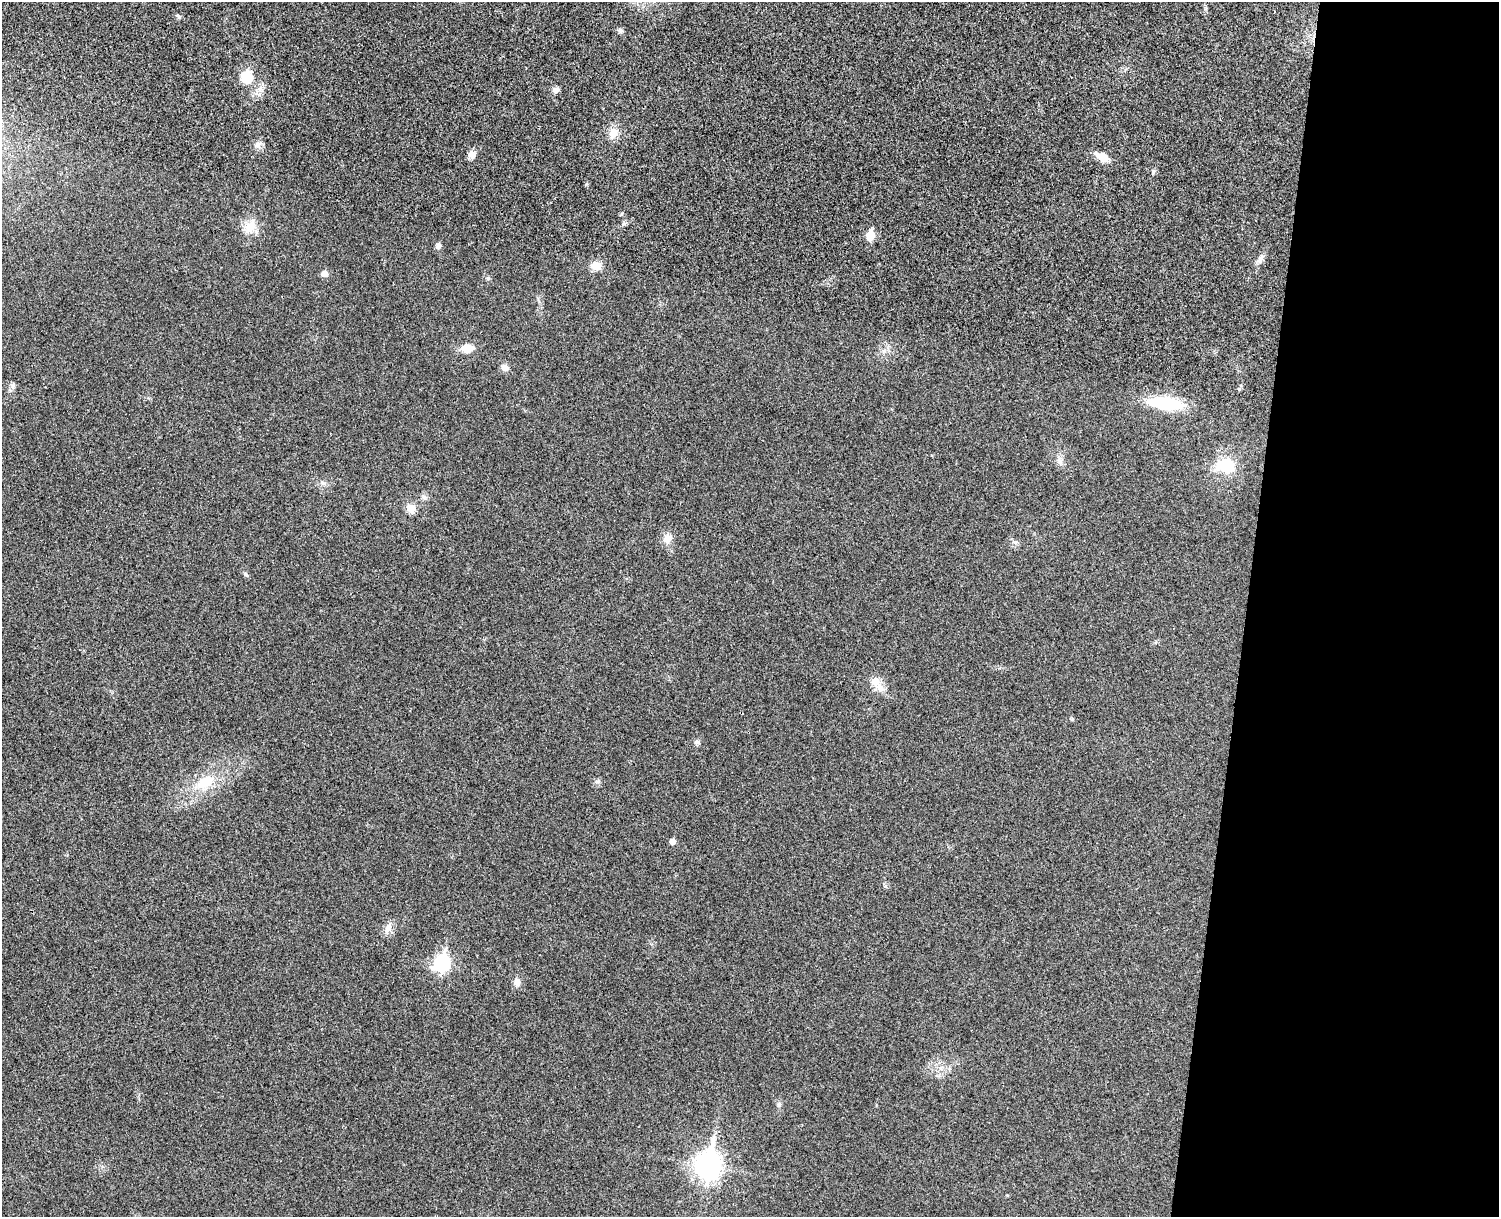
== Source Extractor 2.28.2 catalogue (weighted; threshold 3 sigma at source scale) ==
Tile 9 of 3 x 4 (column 3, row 3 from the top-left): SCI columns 3167-4663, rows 1233-2447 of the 4954 x 4892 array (HDU 1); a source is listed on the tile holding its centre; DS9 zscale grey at full resolution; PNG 1501 x 1219 px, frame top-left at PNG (2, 2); no overlay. Shown black and unused: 17% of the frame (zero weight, under 3 of 4 exposures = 6% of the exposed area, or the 3 px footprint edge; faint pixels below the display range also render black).
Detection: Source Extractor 2.28.2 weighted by HDU 2 'WHT'; one run over the whole footprint, this tile lists its part. Background 0.0219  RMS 0.0062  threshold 0.0281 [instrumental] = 3 sigma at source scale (4.5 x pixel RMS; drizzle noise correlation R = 1.50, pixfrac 1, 0.05/0.05 arcsec/px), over >= 5 px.
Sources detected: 35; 1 inside a brighter listed object's ellipse — not listed separately; the other 34 listed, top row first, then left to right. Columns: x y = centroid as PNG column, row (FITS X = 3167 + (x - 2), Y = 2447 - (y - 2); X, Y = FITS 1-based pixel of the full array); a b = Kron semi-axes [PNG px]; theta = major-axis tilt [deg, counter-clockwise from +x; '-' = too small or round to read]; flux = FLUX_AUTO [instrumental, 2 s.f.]
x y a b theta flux
178 16 8 5 -39 1.1
620 30 8 6 -44 1.4
246 77 13 12 - 15
556 90 9 7 -24 2.2
613 133 13 10 69 6.6
257 145 9 8 - 2.6
472 155 10 9 - 3
1102 157 14 8 -28 7.6
1153 171 7 5 76 1.1
250 227 17 14 52 8.8
870 235 6 5 - 19
438 246 5 5 - 2.8
1260 259 14 7 63 3
596 266 11 9 -13 6.3
324 274 5 5 - 5.2
467 348 12 8 2 7.6
505 368 11 8 -38 2.8
12 386 7 4 88 1.5
1166 403 35 12 -7 35
1060 462 7 4 -72 1.6
1227 465 20 18 -49 19
424 497 8 6 -24 2
411 508 13 11 -49 4.4
667 538 10 9 - 5.2
246 575 8 5 -37 1.1
875 682 18 11 -35 6.9
697 742 8 5 -16 1.4
205 782 24 13 31 16
672 842 5 5 - 4.2
388 928 15 9 65 4.2
442 963 8 7 - 110
517 982 9 8 - 3.2
779 1105 6 5 - 1.1
708 1165 11 8 81 510
Unlisted compact peaks at least as high as the median listed source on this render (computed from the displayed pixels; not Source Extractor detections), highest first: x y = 488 278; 624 224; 586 184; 1072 719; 597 782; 323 483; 1015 542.